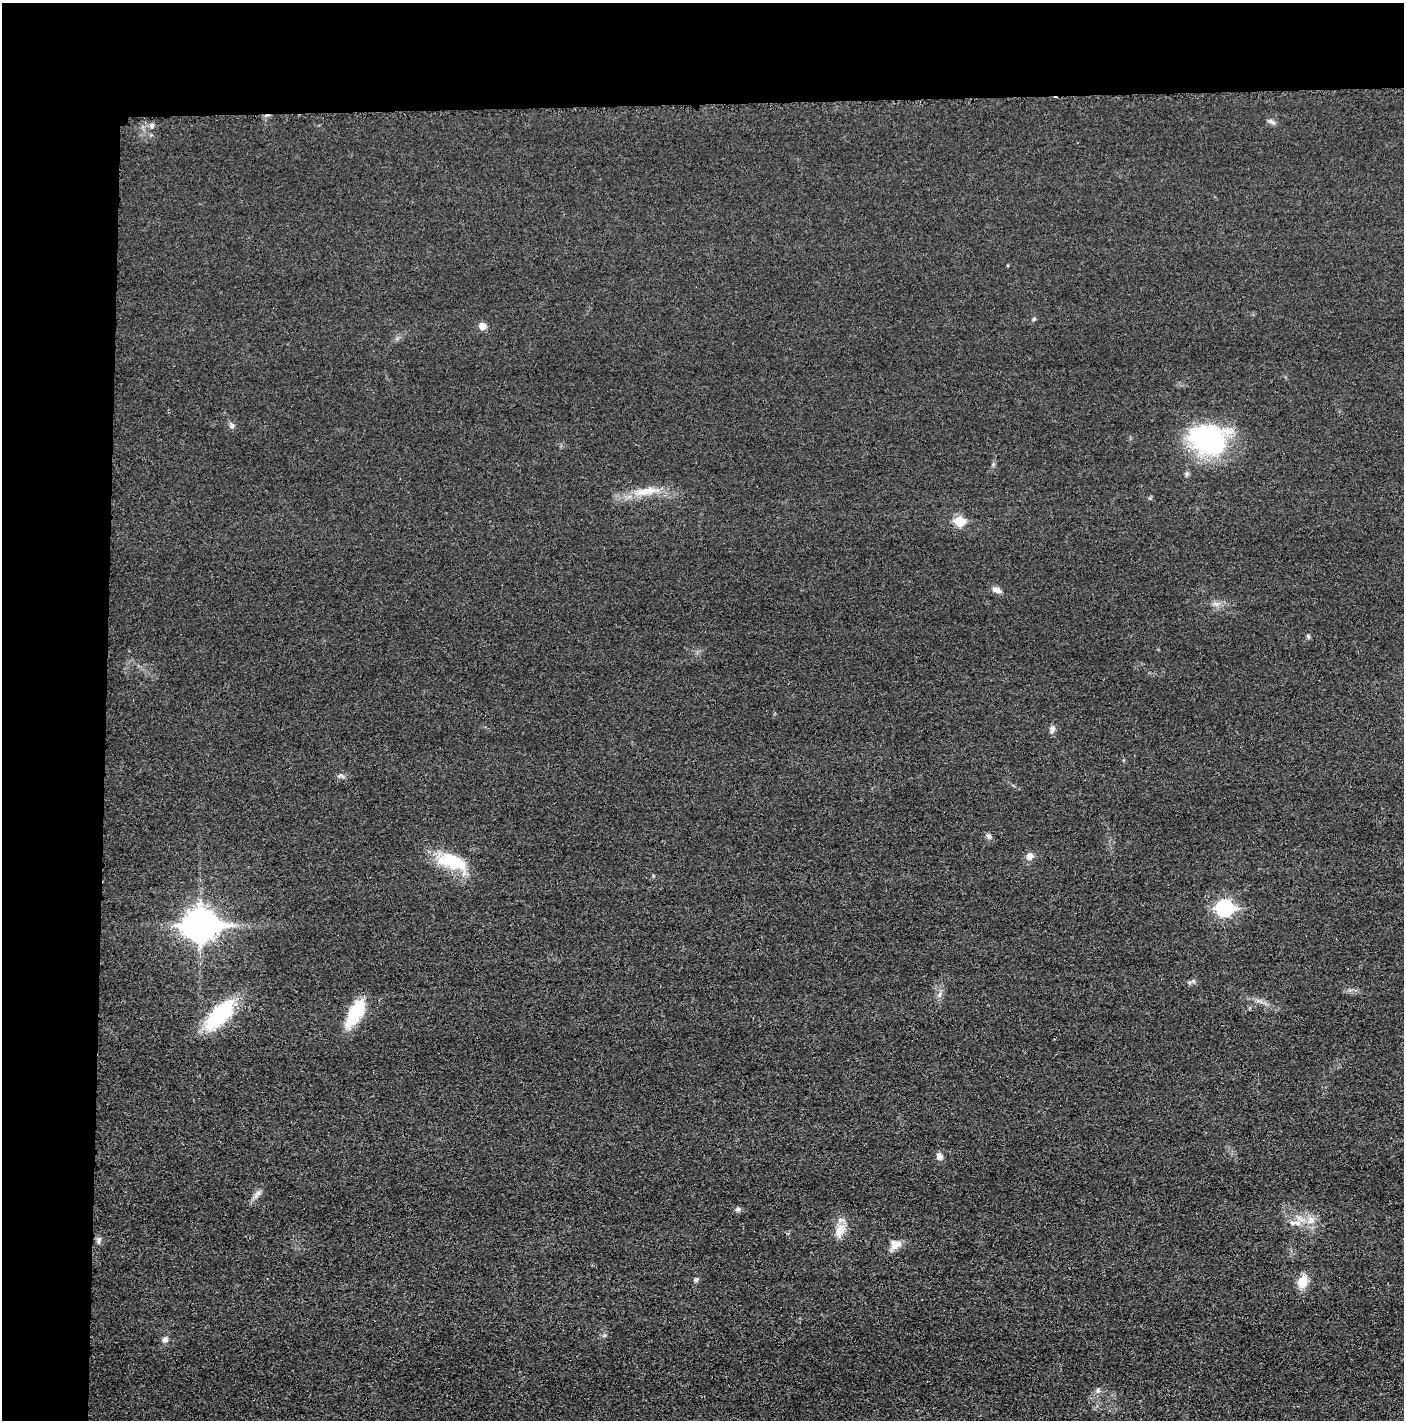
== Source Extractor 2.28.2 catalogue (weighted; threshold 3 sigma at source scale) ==
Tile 1 of 3 x 3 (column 1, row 1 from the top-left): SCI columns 14-1415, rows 2845-4262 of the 4234 x 4262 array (HDU 1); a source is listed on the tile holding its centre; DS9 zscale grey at full resolution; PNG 1406 x 1422 px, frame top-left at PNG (2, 3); no overlay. Shown black and unused: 14% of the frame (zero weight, under 3 of 5 exposures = <1% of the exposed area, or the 3 px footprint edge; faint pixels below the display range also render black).
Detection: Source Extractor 2.28.2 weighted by HDU 2 'WHT'; one run over the whole footprint, this tile lists its part. Background 0.0176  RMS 0.0046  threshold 0.0208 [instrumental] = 3 sigma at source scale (4.5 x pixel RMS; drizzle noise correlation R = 1.50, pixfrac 1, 0.05/0.05 arcsec/px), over >= 5 px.
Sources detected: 32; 1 cosmic-ray / hot-pixel residue — not listed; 1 inside a brighter listed object's ellipse — not listed separately; the other 30 listed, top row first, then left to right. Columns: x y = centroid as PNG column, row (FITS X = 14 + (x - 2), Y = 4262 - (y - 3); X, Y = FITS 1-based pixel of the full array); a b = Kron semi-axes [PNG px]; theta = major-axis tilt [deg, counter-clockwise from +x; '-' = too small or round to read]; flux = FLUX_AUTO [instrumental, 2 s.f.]
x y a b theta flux
1272 122 12 4 -20 1.2
152 125 6 6 - 1.2
1034 319 6 4 1 0.55
482 326 6 5 - 5.1
232 426 7 6 - 1.4
1208 439 40 31 -13 64
646 491 34 9 9 9.7
959 521 6 5 - 20
996 590 13 6 -23 2.3
1308 637 7 4 -82 0.64
1052 729 10 6 78 1.9
989 836 8 7 - 1.3
1029 856 9 8 - 2.5
450 861 36 19 -25 19
1225 908 8 7 - 100
200 924 13 10 -1 650
355 1013 34 14 59 19
220 1014 31 15 46 39
939 1156 9 7 -69 2
258 1193 7 5 43 1.5
738 1209 8 5 9 1.1
1311 1220 13 8 71 3.6
1293 1223 8 6 -1 1.8
840 1230 21 11 60 5.8
99 1240 9 5 78 1.1
895 1244 13 11 14 4.1
696 1280 6 5 - 0.78
1303 1281 16 12 65 6.1
165 1339 8 6 25 1.5
1098 1390 8 6 -90 1.2